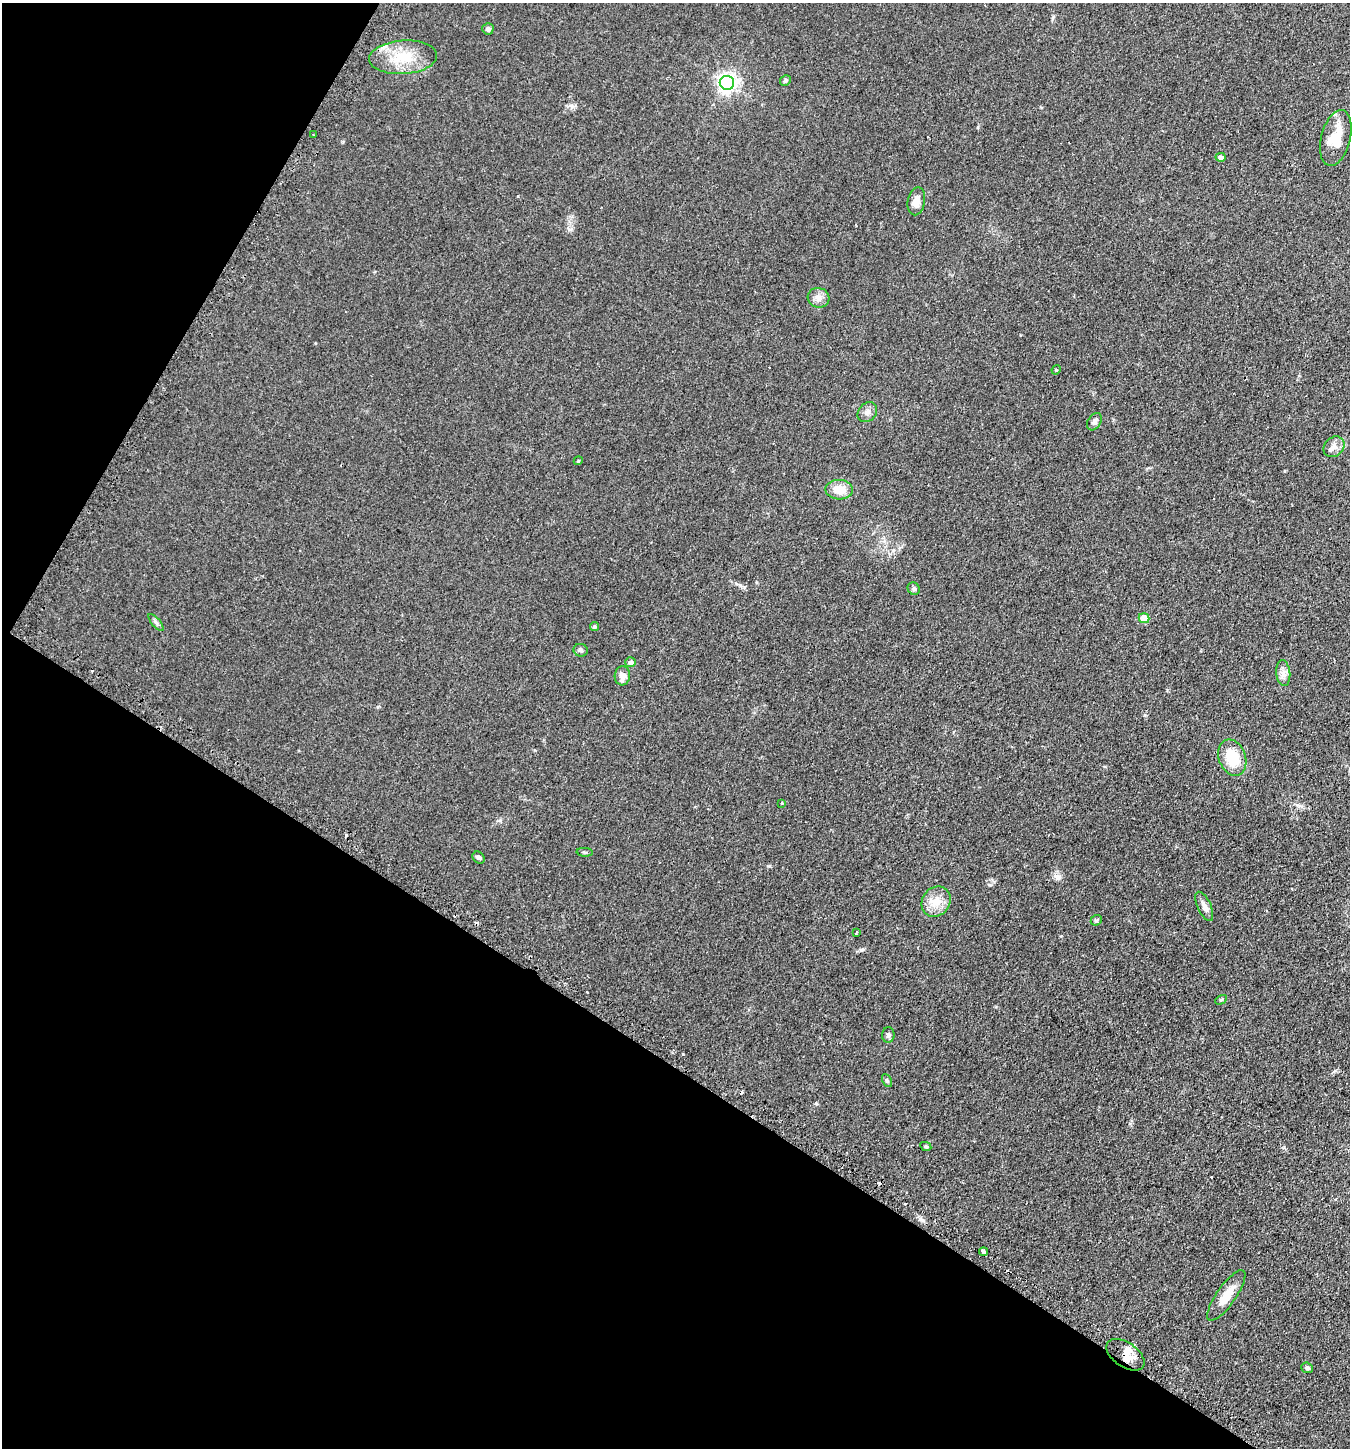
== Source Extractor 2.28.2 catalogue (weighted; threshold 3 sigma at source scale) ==
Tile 9 of 4 x 4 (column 1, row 3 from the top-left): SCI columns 180-1527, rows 1491-2936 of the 5889 x 5876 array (HDU 1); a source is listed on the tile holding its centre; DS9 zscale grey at full resolution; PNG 1352 x 1450 px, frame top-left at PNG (2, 3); each listed source drawn as its Kron ellipse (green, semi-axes under 4 px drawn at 4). Shown black and unused: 33% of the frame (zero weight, under 2 of 3 exposures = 4% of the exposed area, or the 3 px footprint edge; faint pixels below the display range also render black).
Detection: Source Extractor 2.28.2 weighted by HDU 2 'WHT'; one run over the whole footprint, this tile lists its part. Background 0.104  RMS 0.0075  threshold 0.0337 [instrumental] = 3 sigma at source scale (4.5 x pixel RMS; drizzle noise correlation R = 1.50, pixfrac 1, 0.05/0.05 arcsec/px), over >= 5 px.
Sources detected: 49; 9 cosmic-ray / hot-pixel residue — neither listed nor drawn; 1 inside a brighter listed object's ellipse — not listed separately; the other 39 listed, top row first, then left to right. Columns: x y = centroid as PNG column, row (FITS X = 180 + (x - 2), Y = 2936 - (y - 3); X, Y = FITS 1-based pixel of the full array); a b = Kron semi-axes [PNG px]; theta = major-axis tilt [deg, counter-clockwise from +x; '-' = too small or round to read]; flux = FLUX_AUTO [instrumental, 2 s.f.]
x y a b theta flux
488 29 5 5 - 2.3
403 57 34 17 4 23
785 81 5 5 - 1.4
727 83 7 7 - 370
313 135 3 2 - 0.8
1336 138 28 14 76 19
1221 157 5 4 - 2.8
916 201 14 8 79 6.1
818 298 11 10 - 4.3
1056 370 5 4 - 0.65
867 412 11 8 46 3.5
1094 422 9 6 56 2.6
1334 447 11 9 43 4.5
578 461 4 3 - 0.71
839 490 14 10 -4 11
914 589 6 6 - 1.6
1144 618 5 5 - 12
156 622 10 3 -50 1.4
595 626 4 4 - 1.2
581 650 7 6 - 1.6
631 662 5 5 - 2.6
1283 673 13 7 -84 3.8
622 676 9 7 85 5
1232 758 19 13 -70 22
782 803 3 3 - 1.1
585 852 8 3 -5 0.9
479 858 7 5 -43 1.5
936 902 16 13 53 9.8
1204 906 16 6 -66 4.1
1096 920 6 5 - 1.2
856 933 3 2 - 0.64
1221 1000 6 4 29 0.95
888 1035 8 6 89 1.9
887 1080 7 4 -63 1.1
926 1146 6 4 -27 1.1
984 1252 4 3 - 16
1226 1295 30 9 55 12
1125 1355 21 12 -34 11
1307 1368 6 5 - 1.8
Overlapping masked pixels (flux is a lower limit): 1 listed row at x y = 1125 1355
Unlisted compact peaks at least as high as the median listed source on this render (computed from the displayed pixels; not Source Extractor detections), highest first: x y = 1057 876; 861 950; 769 866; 816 1103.